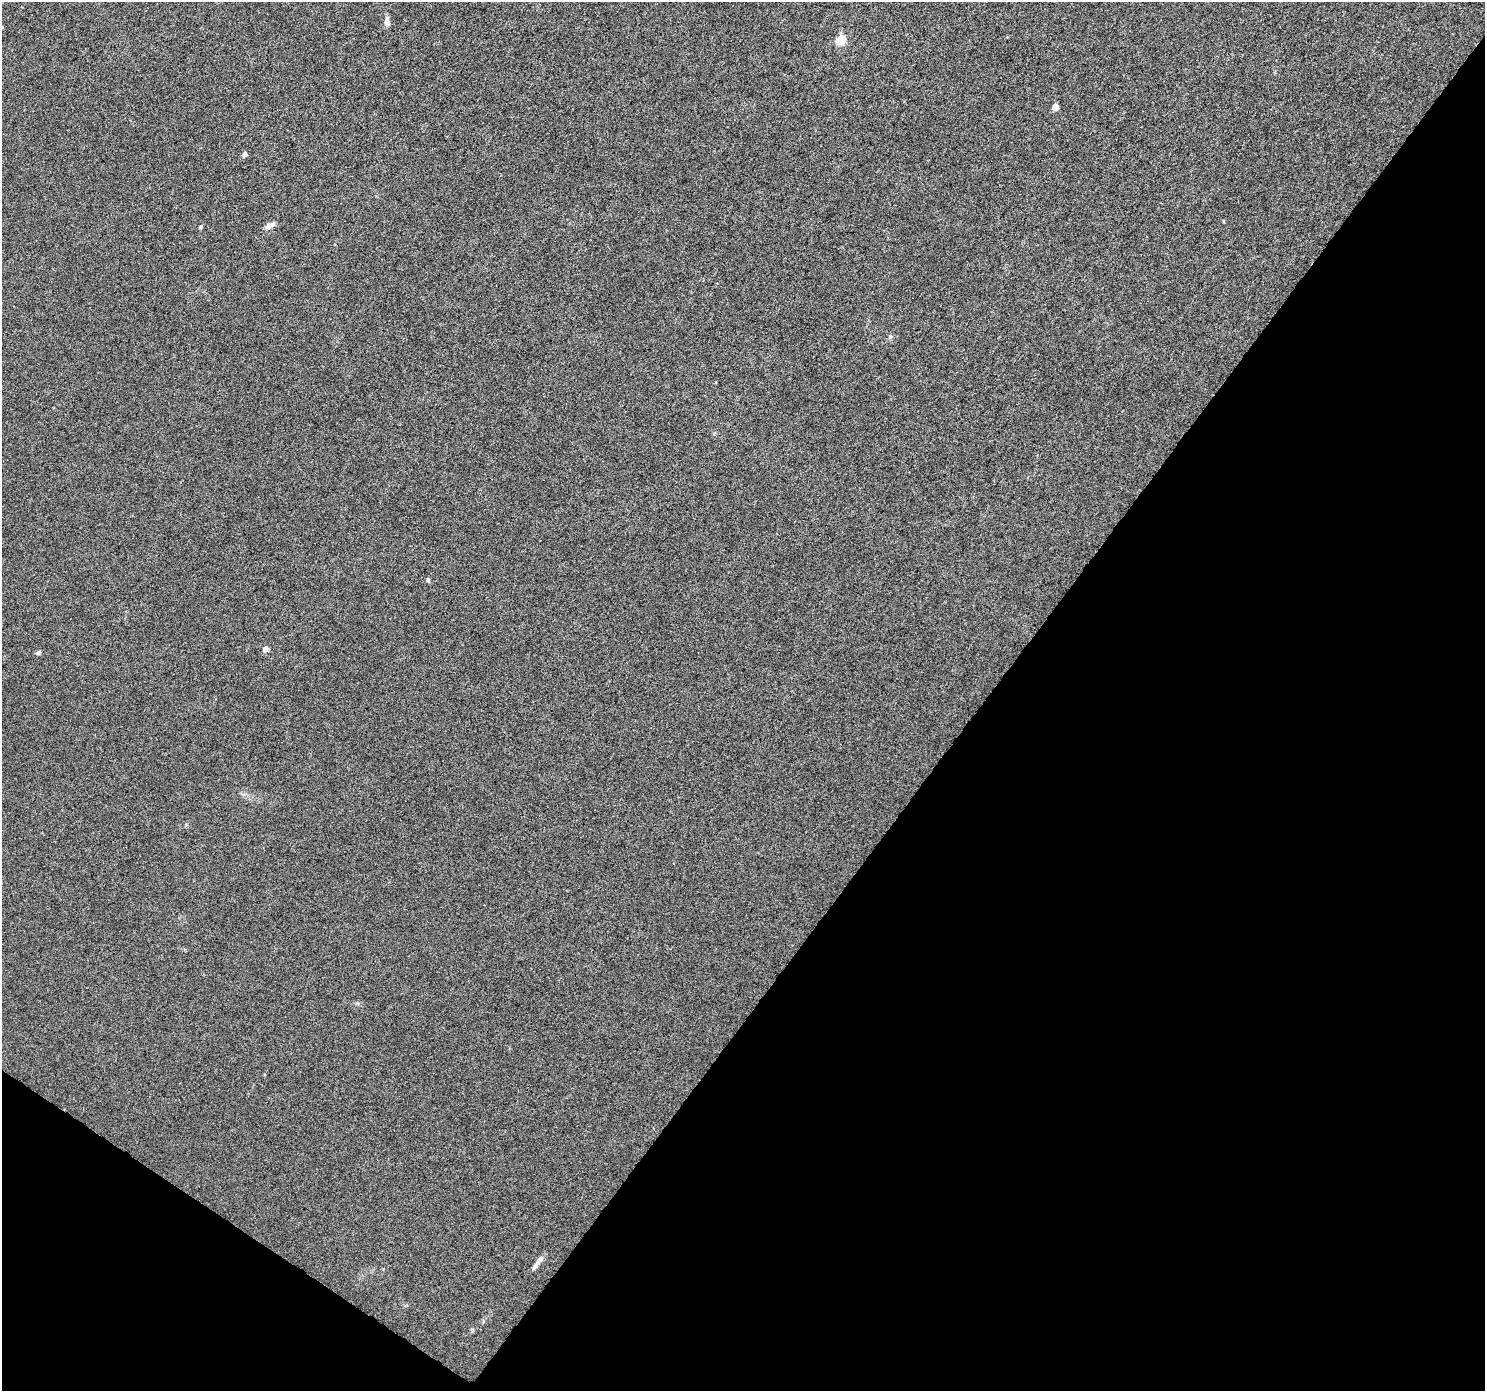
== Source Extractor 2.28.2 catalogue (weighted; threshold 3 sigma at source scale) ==
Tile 15 of 4 x 4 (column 3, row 4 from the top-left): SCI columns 2970-4452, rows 189-1577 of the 5947 x 5998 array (HDU 1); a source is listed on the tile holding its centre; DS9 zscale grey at full resolution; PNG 1487 x 1393 px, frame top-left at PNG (2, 2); no overlay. Shown black and unused: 37% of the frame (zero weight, under 5 of 9 exposures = <1% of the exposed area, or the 3 px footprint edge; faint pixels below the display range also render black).
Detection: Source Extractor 2.28.2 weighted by HDU 2 'WHT'; one run over the whole footprint, this tile lists its part. Background 8.71e-04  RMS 0.0014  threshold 0.0059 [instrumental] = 3 sigma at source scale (4.09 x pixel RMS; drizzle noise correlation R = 1.36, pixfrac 0.8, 0.0396/0.0396 arcsec/px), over >= 5 px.
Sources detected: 10; all 10 listed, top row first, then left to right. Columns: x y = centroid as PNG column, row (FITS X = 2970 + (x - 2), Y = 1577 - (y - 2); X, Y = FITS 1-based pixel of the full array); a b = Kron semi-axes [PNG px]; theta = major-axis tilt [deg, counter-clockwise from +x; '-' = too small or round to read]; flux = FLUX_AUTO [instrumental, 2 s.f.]
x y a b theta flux
387 22 12 6 -89 0.63
841 40 5 5 - 6.6
1055 107 5 4 - 1.3
245 154 6 5 - 0.49
269 226 14 6 27 0.58
200 227 5 4 - 0.15
428 580 5 4 - 0.22
265 649 5 5 - 0.83
38 653 7 4 21 0.27
538 1261 19 5 57 0.68